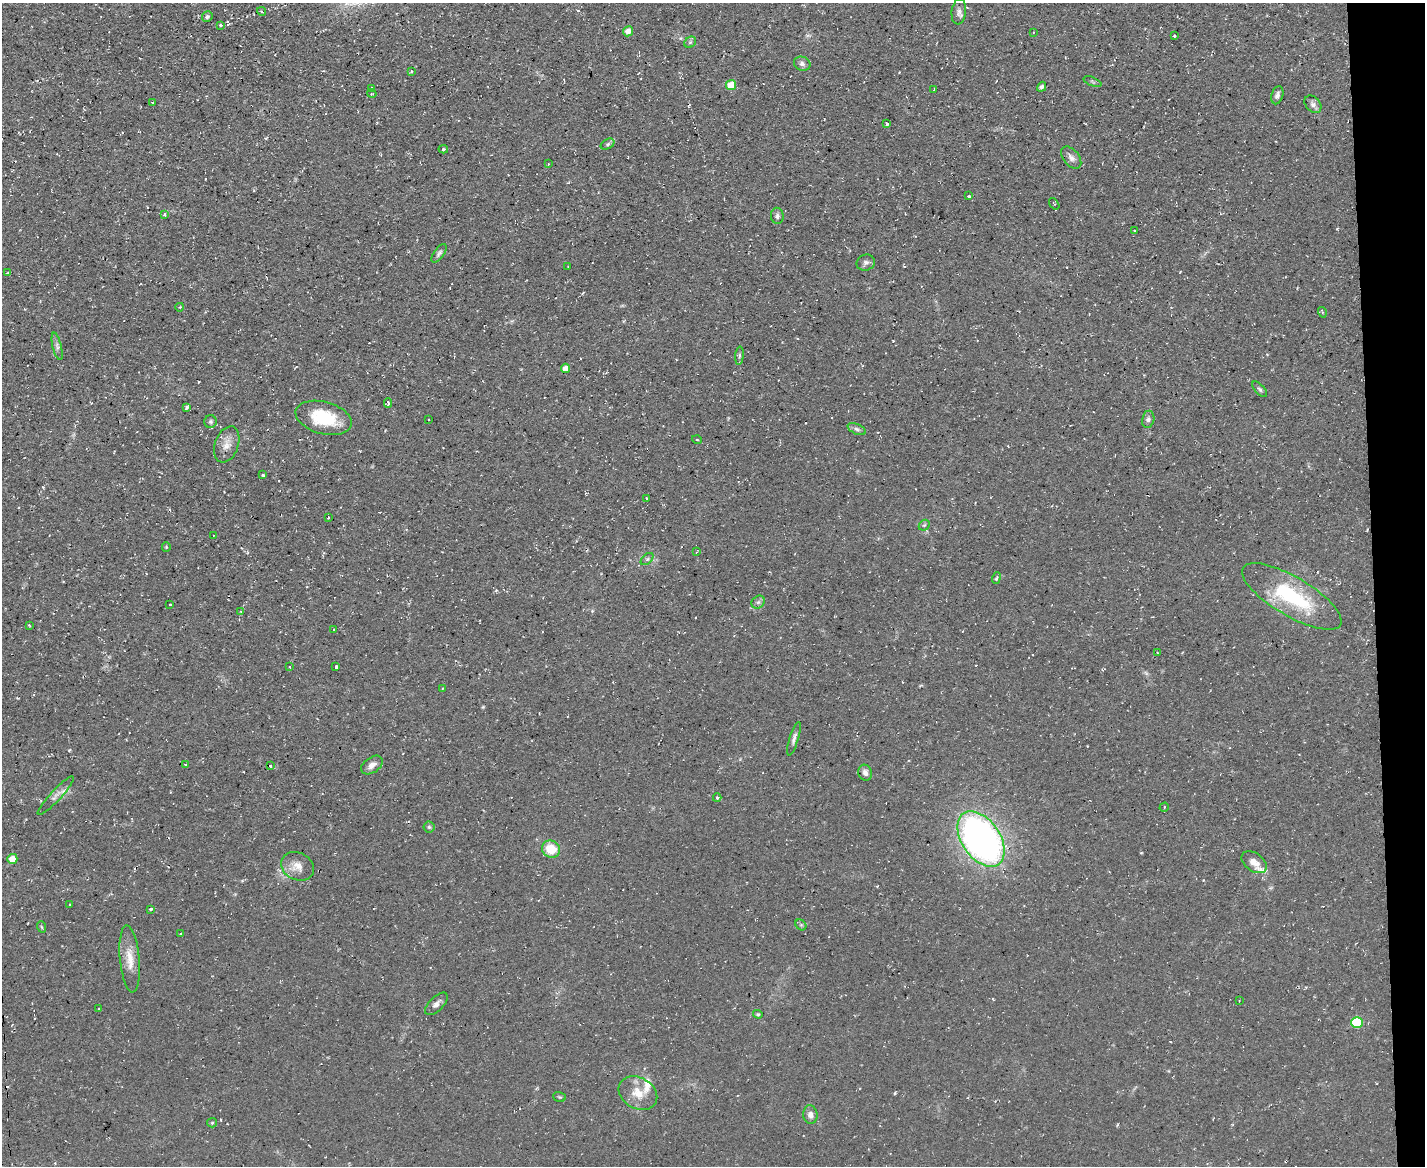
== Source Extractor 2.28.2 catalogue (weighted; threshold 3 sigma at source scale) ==
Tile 9 of 3 x 4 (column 3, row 3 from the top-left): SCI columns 2971-4393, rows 1165-2328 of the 4627 x 4656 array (HDU 1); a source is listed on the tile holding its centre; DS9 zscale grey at full resolution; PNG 1427 x 1168 px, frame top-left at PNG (2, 3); each listed source drawn as its Kron ellipse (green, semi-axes under 4 px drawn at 4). Shown black and unused: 4% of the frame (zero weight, under 2 of 3 exposures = <1% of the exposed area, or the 3 px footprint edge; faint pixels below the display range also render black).
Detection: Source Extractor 2.28.2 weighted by HDU 2 'WHT'; one run over the whole footprint, this tile lists its part. Background 0.0853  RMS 0.0072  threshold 0.0326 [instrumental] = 3 sigma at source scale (4.5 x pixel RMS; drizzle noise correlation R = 1.50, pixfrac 1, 0.05/0.05 arcsec/px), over >= 5 px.
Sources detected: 105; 1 too faint to see at this stretch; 6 cosmic-ray / hot-pixel residue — neither listed nor drawn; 2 inside a brighter listed object's ellipse — not listed separately; the other 96 listed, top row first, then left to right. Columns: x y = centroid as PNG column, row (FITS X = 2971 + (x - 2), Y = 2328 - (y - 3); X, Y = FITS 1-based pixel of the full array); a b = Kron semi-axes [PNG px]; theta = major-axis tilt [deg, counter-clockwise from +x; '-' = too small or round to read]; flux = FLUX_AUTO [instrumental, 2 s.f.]
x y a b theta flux
261 11 5 3 - 0.77
959 12 13 7 83 3.1
207 17 5 5 - 1.5
220 25 4 3 - 0.89
628 31 5 5 - 5.3
1033 33 2 2 - 0.44
1174 36 3 3 - 1.3
690 42 6 5 - 1.3
802 64 8 7 - 2.7
411 71 3 3 - 1.2
1092 82 9 3 -21 1.1
731 85 5 5 - 17
1042 87 5 4 - 1.5
372 88 3 3 - 1.8
934 90 3 2 - 0.75
372 94 5 3 - 0.64
1277 95 9 5 73 2.7
153 103 4 3 - 0.63
1313 104 10 7 -48 2.9
887 124 3 3 - 0.92
608 144 7 5 28 1.4
443 149 4 3 - 1.4
1071 158 13 8 -51 3.5
548 164 3 2 - 0.66
969 196 3 3 - 1.5
1054 204 6 2 -53 0.69
165 215 3 3 - 3.4
777 216 8 6 -80 2
1135 231 3 3 - 1.1
439 253 11 5 54 2
866 263 9 8 - 2.6
568 266 3 2 - 0.49
8 273 3 3 - 0.84
180 307 4 3 - 0.64
1322 312 5 3 - 0.81
57 346 14 4 -77 2.5
739 356 9 4 85 1.5
565 368 5 4 - 5.8
1260 389 9 5 -48 1.5
388 403 4 3 - 1.5
186 407 3 3 - 1.4
324 418 29 16 -15 33
429 419 2 2 - 0.75
1148 419 8 6 79 2.4
211 422 6 6 - 1.5
857 429 10 5 -24 2
697 440 5 3 - 0.62
227 444 19 11 70 7.4
263 475 3 3 - 0.97
646 498 3 3 - 1.7
328 518 3 2 - 0.79
924 525 6 4 43 1
213 535 2 2 - 0.77
166 547 5 4 - 0.89
696 552 3 3 - 0.63
647 559 7 4 44 1.4
996 578 6 3 69 0.98
1292 596 56 19 -30 63
758 602 7 6 - 1.8
170 605 3 3 - 1.7
241 612 4 2 - 0.49
29 625 4 2 - 0.71
334 629 3 2 - 0.8
1157 653 2 2 - 0.7
290 667 3 2 - 0.44
336 667 3 3 - 3.4
443 688 4 2 - 0.63
794 739 17 4 72 2.9
185 764 3 2 - 0.56
372 765 12 7 35 4.6
270 766 3 2 - 0.92
865 773 8 6 -72 2.9
56 796 26 5 47 4.5
717 798 4 4 - 1
1164 807 5 4 - 1.1
429 827 5 5 - 1.1
981 839 31 19 -55 320
551 849 9 8 - 17
12 859 5 5 - 11
1254 862 14 9 -36 6.3
297 866 17 13 -29 8.6
70 905 3 2 - 0.7
151 909 3 3 - 1.5
801 925 6 5 - 1.2
42 927 6 3 -70 0.82
180 934 3 3 - 0.69
130 959 33 10 -85 12
1239 1001 2 2 - 0.57
436 1004 14 7 45 3.5
99 1009 3 3 - 1.2
758 1014 5 3 - 0.88
1357 1023 6 5 - 45
638 1093 20 15 -30 14
559 1097 6 4 -20 1.1
810 1115 9 7 -82 3.7
212 1123 5 4 - 0.98